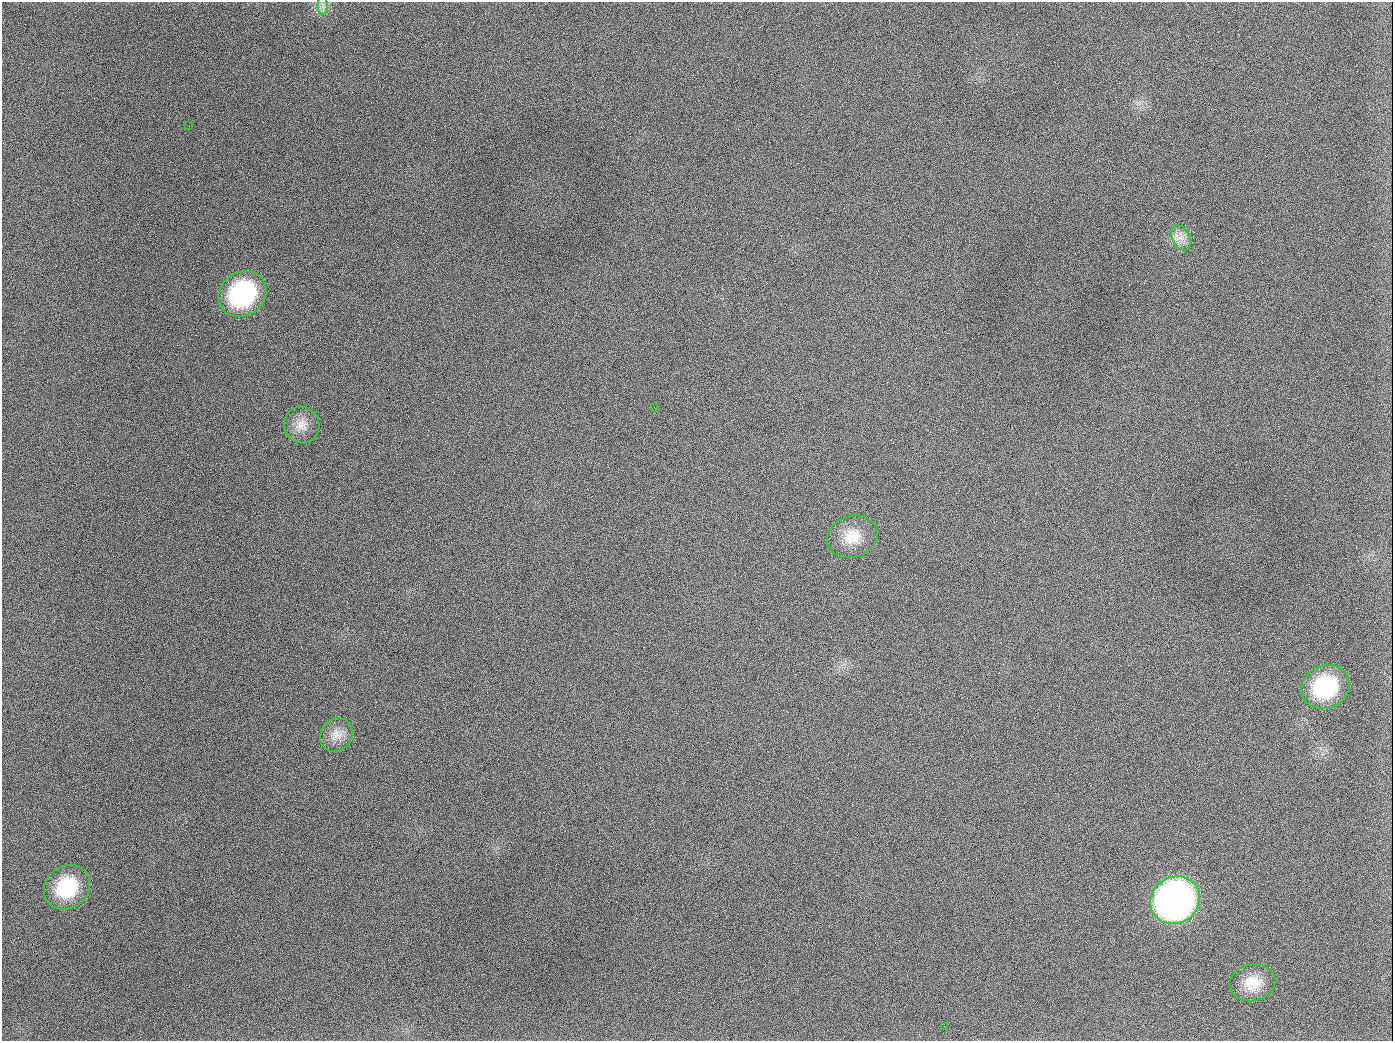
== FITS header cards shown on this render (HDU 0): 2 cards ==
NAXIS1  =                 1391
NAXIS2  =                 1039

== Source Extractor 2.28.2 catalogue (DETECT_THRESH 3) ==
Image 1391 x 1039 px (HDU 0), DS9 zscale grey, 1 PNG px = 1 image px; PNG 1395 x 1043 px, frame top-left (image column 1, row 1039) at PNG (2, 2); each listed source drawn as its Kron ellipse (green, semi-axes under 4 px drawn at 4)
Background 2010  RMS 82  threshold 245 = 3 sigma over >= 5 px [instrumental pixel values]
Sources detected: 13; all 13 listed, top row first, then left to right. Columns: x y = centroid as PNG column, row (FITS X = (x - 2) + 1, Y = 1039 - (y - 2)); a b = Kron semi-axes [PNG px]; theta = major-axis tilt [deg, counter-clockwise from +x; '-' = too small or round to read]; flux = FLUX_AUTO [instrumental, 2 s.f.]
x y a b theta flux
323 5 10 5 87 1.9e+04
189 126 2 2 - 5.4e+03
1181 238 13 9 -63 5.0e+04
242 294 25 21 37 6.7e+05
654 407 2 2 - 3.1e+03
302 425 18 17 - 7.8e+04
852 537 25 21 18 1.4e+05
1325 687 25 21 24 4.2e+05
336 735 18 15 49 7.2e+04
67 887 24 21 37 3.2e+05
1175 900 25 23 34 3.0e+06
1252 983 23 18 12 1.3e+05
944 1026 2 2 - 3.7e+03